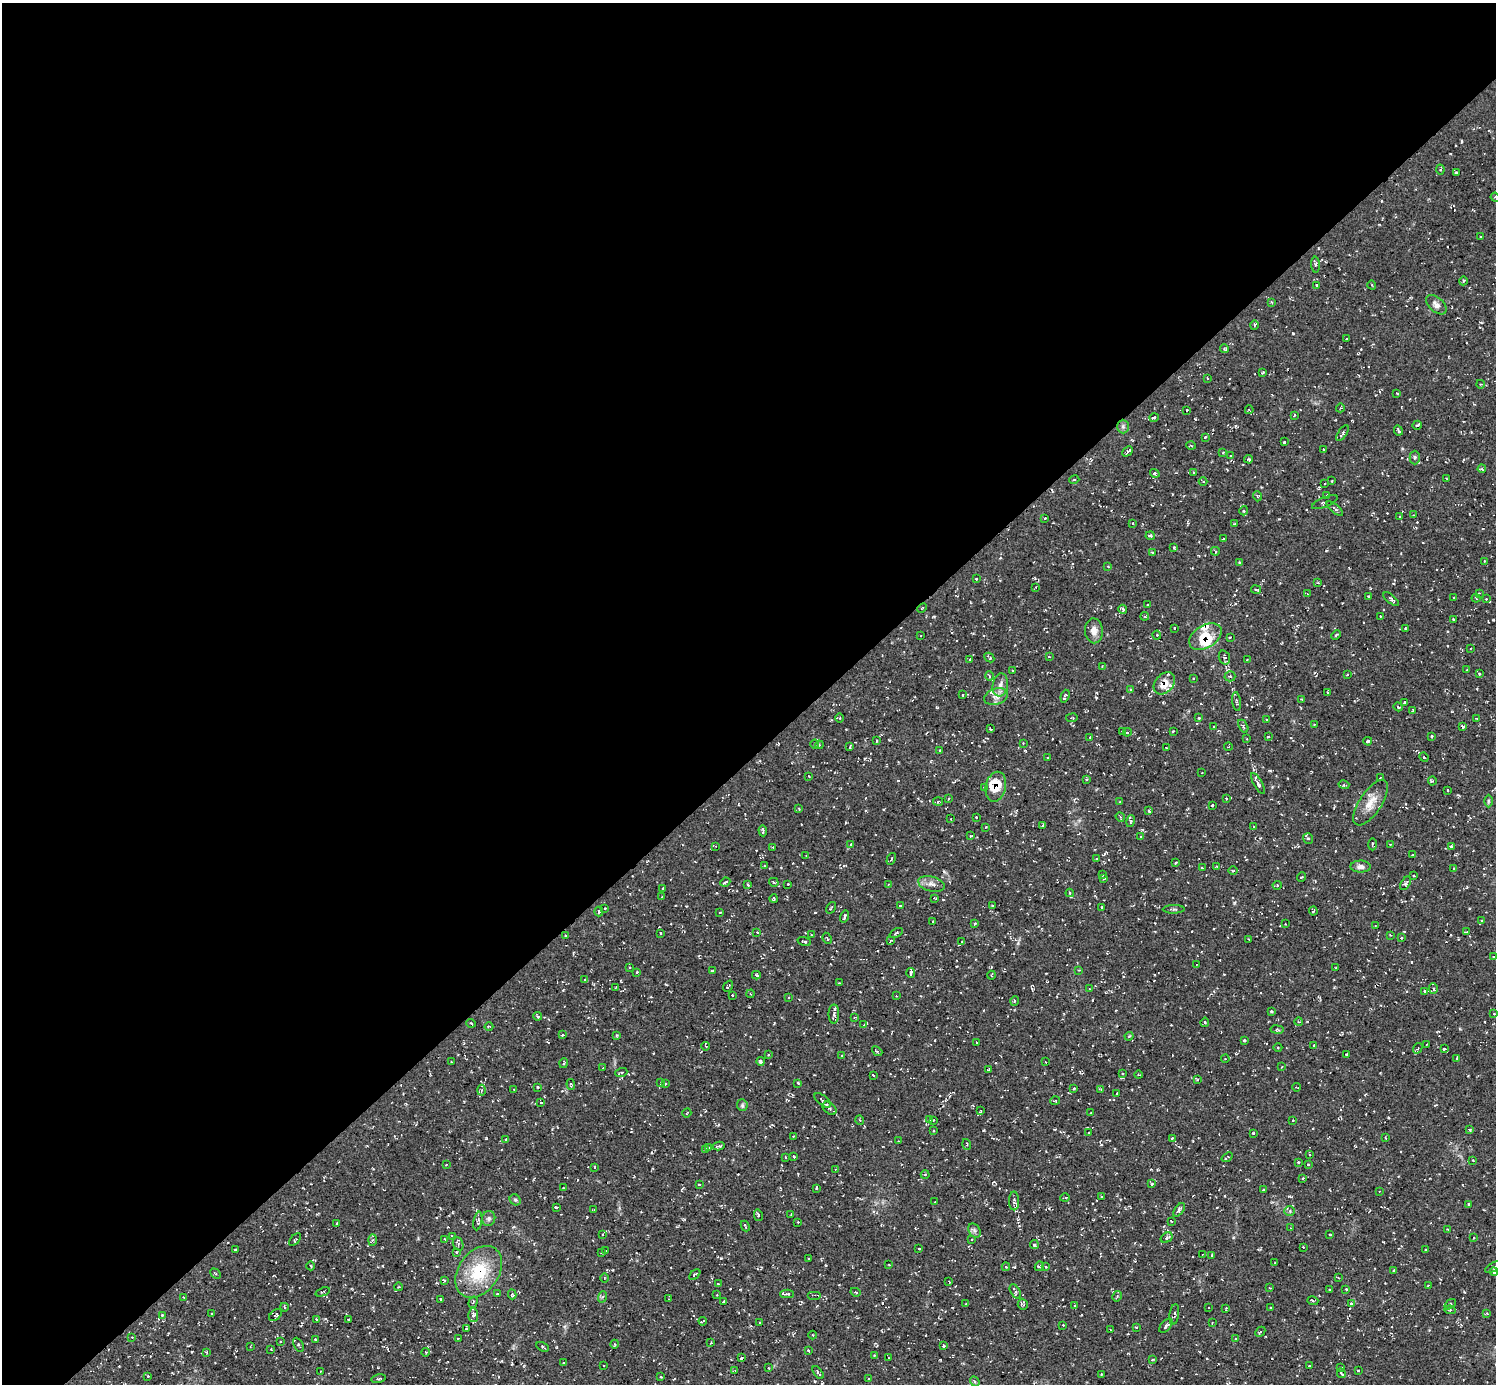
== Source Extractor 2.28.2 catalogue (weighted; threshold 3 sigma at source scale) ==
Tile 2 of 4 x 4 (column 2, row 1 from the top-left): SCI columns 1500-2993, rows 4446-5827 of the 5986 x 5985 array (HDU 1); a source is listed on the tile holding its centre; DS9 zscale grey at full resolution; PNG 1498 x 1386 px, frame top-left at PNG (2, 3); each listed source drawn as its Kron ellipse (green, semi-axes under 4 px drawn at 4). Shown black and unused: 55% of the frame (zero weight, under 3 of 5 exposures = <1% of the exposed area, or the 3 px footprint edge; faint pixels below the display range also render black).
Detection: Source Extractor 2.28.2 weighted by HDU 2 'WHT'; one run over the whole footprint, this tile lists its part. Background 0.00766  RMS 0.0069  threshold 0.0311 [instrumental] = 3 sigma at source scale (4.5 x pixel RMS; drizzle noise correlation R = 1.50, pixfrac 1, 0.05/0.05 arcsec/px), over >= 5 px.
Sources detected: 543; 42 cosmic-ray / hot-pixel residue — neither listed nor drawn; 10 inside a brighter listed object's ellipse — not listed separately; the other 491 listed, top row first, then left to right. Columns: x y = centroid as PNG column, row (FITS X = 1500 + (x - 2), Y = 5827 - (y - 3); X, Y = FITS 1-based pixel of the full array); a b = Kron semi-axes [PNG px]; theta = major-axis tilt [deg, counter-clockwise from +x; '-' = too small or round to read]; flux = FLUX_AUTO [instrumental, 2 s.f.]
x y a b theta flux
1440 169 5 4 - 1
1456 173 3 3 - 1.1
1495 197 5 3 - 0.68
1481 237 3 2 - 0.48
1316 265 8 3 -85 1.2
1463 281 4 3 - 0.66
1316 285 3 3 - 0.59
1372 285 4 3 - 0.56
1272 302 3 2 - 0.63
1436 305 12 7 -42 3.3
1254 325 5 3 - 0.74
1346 339 2 2 - 0.48
1224 349 4 3 - 0.93
1263 372 3 3 - 0.87
1208 378 3 2 - 0.88
1480 384 4 3 - 0.54
1397 393 3 2 - 0.95
1340 408 4 3 - 0.87
1187 410 3 2 - 0.51
1249 410 4 3 - 0.72
1294 415 3 3 - 0.86
1154 417 5 3 - 0.89
1417 425 5 3 - 1.5
1123 426 7 6 - 1.6
1398 430 5 2 - 1
1342 433 9 3 56 1.3
1205 437 3 3 - 0.72
1284 442 3 2 - 0.76
1191 446 5 3 - 0.71
1324 449 2 2 - 0.44
1127 451 6 4 43 1.6
1223 453 3 2 - 0.48
1230 456 3 3 - 0.53
1415 457 7 5 90 1.4
1249 459 4 3 - 0.8
1482 469 4 3 - 0.71
1194 472 3 2 - 0.58
1155 473 5 4 - 1.1
1446 478 3 2 - 0.45
1074 480 5 3 - 0.67
1332 481 3 2 - 0.88
1203 482 4 3 - 0.63
1325 483 3 2 - 0.8
1327 495 3 2 - 0.82
1257 496 5 3 - 0.69
1325 502 14 4 23 1.6
1335 509 10 4 -40 1.5
1244 511 5 4 - 0.92
1413 515 3 2 - 0.57
1399 517 3 2 - 0.63
1045 518 3 2 - 0.48
1133 523 3 2 - 0.44
1234 524 3 2 - 0.53
1150 536 4 3 - 1.2
1224 539 3 2 - 0.61
1174 547 4 3 - 0.79
1215 551 4 2 - 0.67
1152 552 4 3 - 0.58
1484 561 3 3 - 0.86
1239 562 3 2 - 0.53
1108 567 3 3 - 0.51
976 579 3 2 - 0.93
1318 583 3 3 - 0.8
1036 587 4 3 - 0.64
1256 589 5 2 - 1
1479 593 4 3 - 0.67
1307 594 4 3 - 0.67
1369 596 4 3 - 0.61
1454 598 4 2 - 0.57
1476 598 4 2 - 0.7
1391 599 9 3 -40 1.2
1486 599 3 2 - 0.45
1148 605 3 2 - 0.71
922 608 5 3 - 0.67
1123 609 4 3 - 1.2
1145 616 4 2 - 0.76
1380 616 3 2 - 0.41
1453 619 3 2 - 0.5
1174 628 3 2 - 0.48
1405 628 3 3 - 0.55
1094 631 12 9 -87 5.2
921 635 3 2 - 0.44
1157 635 4 4 - 0.73
1336 635 5 3 - 0.72
1205 637 18 11 31 16
1230 637 3 3 - 0.72
1471 648 3 2 - 0.5
1049 656 4 3 - 0.64
989 657 5 3 - 0.95
1224 658 7 5 -70 1.6
970 659 3 2 - 0.42
1248 660 4 2 - 0.59
1102 667 3 3 - 0.53
1467 670 3 2 - 0.46
1012 671 3 2 - 0.52
1479 674 3 3 - 0.9
1347 675 2 2 - 0.65
989 676 5 3 - 0.63
1230 676 5 5 - 1.2
1193 678 3 2 - 0.49
1164 683 12 9 47 9.8
1000 685 11 7 80 3.8
1130 690 4 3 - 0.8
1328 692 3 2 - 0.57
963 695 3 2 - 0.58
1065 696 6 3 72 1.1
996 697 12 8 17 4.3
1302 699 3 2 - 0.75
1237 701 9 3 -82 1.2
1405 702 3 2 - 0.77
1398 707 4 3 - 0.8
1413 710 3 3 - 0.7
840 718 4 3 - 0.67
1072 718 6 3 8 0.69
1199 718 3 3 - 0.89
1266 719 3 2 - 0.52
1477 719 3 3 - 0.67
1314 724 2 2 - 0.52
1214 726 3 2 - 0.76
1243 726 7 4 -61 1.2
1463 726 4 3 - 1.4
990 729 3 2 - 0.7
1123 731 3 2 - 0.71
1173 731 3 2 - 0.71
1127 732 4 3 - 1.2
1432 736 3 3 - 0.93
1090 737 3 2 - 0.41
1268 737 3 2 - 0.53
1247 739 3 2 - 0.48
876 741 3 2 - 0.59
1368 741 4 3 - 1.1
1023 743 3 2 - 0.4
814 744 4 3 - 0.62
819 745 4 4 - 0.73
850 747 4 2 - 0.77
1228 747 4 2 - 0.42
1166 748 3 2 - 0.54
940 751 3 2 - 0.67
1047 757 2 2 - 0.59
1424 757 5 4 - 0.81
1202 773 2 2 - 0.47
809 776 3 2 - 0.48
1380 778 3 2 - 0.5
1087 779 3 3 - 0.71
1432 781 4 4 - 0.82
1258 783 12 4 -62 2.6
1344 785 5 3 - 0.78
984 787 3 2 - 0.5
996 787 15 10 77 12
1447 790 3 2 - 0.55
1226 798 3 3 - 0.74
948 799 4 3 - 0.64
938 801 5 3 - 0.71
1488 801 6 4 90 0.92
1120 802 2 2 - 0.52
1371 803 26 11 56 10
1212 805 3 3 - 1.1
799 809 4 3 - 0.58
1149 810 3 3 - 1.3
976 817 3 2 - 0.45
1120 817 5 4 - 0.87
951 819 3 2 - 0.6
1131 821 6 4 74 0.96
1043 825 3 2 - 0.58
986 827 3 3 - 0.55
1253 827 3 2 - 0.44
763 831 5 2 - 1.1
971 836 3 3 - 0.52
1140 837 3 2 - 0.6
1308 839 5 5 - 1.3
851 844 4 3 - 0.76
1372 844 6 3 89 0.84
1390 844 4 3 - 0.64
716 846 3 2 - 0.43
1451 846 4 3 - 0.99
773 847 2 2 - 0.55
1412 855 3 2 - 0.49
806 856 3 3 - 0.51
891 859 6 3 61 0.68
1096 859 3 3 - 0.76
1176 863 3 2 - 0.98
764 866 3 2 - 0.42
1217 866 4 3 - 0.61
1361 867 10 6 -1 3.1
1202 868 3 2 - 0.83
1453 869 4 3 - 1.4
1233 871 5 3 - 0.67
1102 875 3 2 - 0.77
1413 876 3 2 - 0.74
1301 877 5 3 - 0.58
1104 879 3 2 - 0.57
725 882 5 3 - 0.95
774 882 5 3 - 0.74
1405 883 7 4 58 1.5
788 884 2 2 - 0.49
888 884 4 3 - 0.54
931 884 13 7 -15 3.8
748 885 4 3 - 1.1
1277 885 4 4 - 0.78
663 889 3 3 - 0.98
1070 893 4 4 - 0.77
662 897 3 2 - 0.41
935 898 3 2 - 0.58
774 899 4 2 - 0.86
900 906 3 2 - 0.72
992 906 3 2 - 0.61
1102 907 3 2 - 0.62
605 908 3 2 - 0.78
831 908 6 2 56 0.67
1174 909 11 2 2 1.1
1313 911 4 3 - 0.75
599 912 5 3 - 0.84
720 912 3 2 - 0.59
845 916 6 3 74 1.3
1481 920 3 2 - 0.44
933 921 2 2 - 0.51
975 924 3 2 - 0.77
1285 924 2 2 - 0.55
1375 926 2 2 - 0.45
757 932 4 3 - 0.84
1466 932 3 2 - 0.58
660 933 3 2 - 0.49
896 933 7 3 26 1
565 935 4 2 - 0.55
811 935 3 3 - 0.58
1390 935 3 3 - 0.52
827 938 6 3 -64 0.86
1401 938 3 2 - 0.77
1248 939 3 2 - 0.45
891 940 4 3 - 0.8
804 941 7 2 -15 0.64
962 941 3 2 - 0.5
1494 957 4 3 - 0.67
1197 964 3 2 - 0.37
630 967 3 2 - 0.62
1336 968 3 2 - 0.54
1079 970 3 3 - 0.47
712 971 3 2 - 0.65
637 972 3 3 - 1.1
911 973 5 3 - 1.9
756 975 4 3 - 0.92
991 975 4 3 - 0.6
585 980 4 3 - 0.9
839 983 2 2 - 0.55
728 986 6 2 51 0.96
615 988 3 2 - 0.58
1090 989 3 2 - 0.42
1433 989 5 4 - 1.1
1424 991 3 3 - 0.62
751 994 4 3 - 0.54
732 995 3 2 - 0.68
896 996 3 2 - 0.47
788 997 3 3 - 0.58
1014 1001 5 3 - 0.65
1271 1011 3 3 - 0.88
834 1014 9 5 89 1.9
1494 1014 3 2 - 0.38
537 1016 4 2 - 1
855 1017 4 2 - 0.52
1205 1022 5 4 - 1.4
1299 1022 4 3 - 0.51
471 1023 5 3 - 0.61
864 1025 4 3 - 0.52
489 1026 4 3 - 0.54
1277 1030 6 3 -9 0.93
563 1035 4 3 - 0.7
616 1035 4 2 - 0.61
1129 1036 4 3 - 0.79
1244 1041 3 3 - 0.98
976 1042 2 2 - 0.48
1314 1045 3 2 - 0.43
1427 1045 3 2 - 0.75
706 1046 4 2 - 0.39
1278 1047 4 3 - 0.74
1418 1048 5 3 - 0.9
1444 1049 4 3 - 1.3
877 1051 6 3 -42 0.89
1347 1054 3 2 - 0.49
769 1055 3 3 - 0.67
842 1055 4 3 - 0.58
1457 1058 4 2 - 0.52
1225 1059 4 3 - 0.46
760 1061 4 3 - 1.9
451 1062 2 2 - 0.57
1046 1062 2 2 - 0.37
564 1063 5 3 - 0.74
1282 1067 3 2 - 0.49
603 1068 3 2 - 0.4
988 1070 3 2 - 0.72
621 1073 6 3 19 0.98
1123 1074 4 3 - 0.67
873 1075 3 2 - 0.64
1138 1075 4 2 - 0.59
1198 1080 4 3 - 0.63
660 1083 2 2 - 0.46
798 1083 3 3 - 0.93
571 1084 5 3 - 0.74
665 1084 3 2 - 0.54
538 1087 3 2 - 0.51
1296 1087 4 2 - 0.56
1074 1088 4 3 - 0.65
514 1089 3 2 - 0.53
481 1090 5 3 - 1
1101 1090 4 2 - 0.59
1117 1093 3 3 - 0.65
823 1100 10 5 -39 1.9
1055 1101 5 2 - 0.55
541 1103 4 2 - 0.67
742 1105 6 5 - 1.2
830 1108 8 5 -41 2
980 1111 4 2 - 0.45
687 1113 5 2 - 0.64
1091 1113 3 2 - 0.45
860 1120 4 3 - 0.55
930 1120 4 2 - 0.45
933 1120 2 2 - 0.48
1293 1120 2 2 - 0.54
1469 1129 4 3 - 0.85
934 1131 2 2 - 0.51
1089 1133 3 2 - 0.61
1253 1133 3 2 - 0.67
793 1136 2 2 - 0.49
1385 1138 3 2 - 0.69
506 1139 3 3 - 0.57
1172 1139 3 3 - 0.62
898 1141 2 2 - 0.39
967 1144 5 3 - 0.71
719 1146 6 3 13 1.4
708 1147 4 3 - 0.7
706 1150 3 3 - 1
1309 1154 3 2 - 0.59
785 1157 3 2 - 0.43
793 1157 3 3 - 1.2
1227 1157 6 2 37 0.89
1473 1160 4 3 - 0.55
1298 1162 3 3 - 0.66
446 1164 4 2 - 0.52
1308 1164 3 3 - 0.8
595 1167 3 2 - 0.43
835 1169 3 2 - 0.48
925 1174 4 3 - 0.51
1303 1178 4 2 - 0.5
699 1184 4 3 - 0.61
1152 1184 4 3 - 0.7
563 1188 2 2 - 0.48
816 1188 4 2 - 0.59
1263 1190 3 3 - 0.66
1379 1191 3 2 - 0.45
1101 1196 3 2 - 0.68
1065 1198 5 2 - 0.71
515 1200 6 5 - 1.1
1014 1201 9 5 -90 1.7
935 1202 2 2 - 0.43
1469 1204 3 3 - 1.1
556 1207 3 3 - 0.98
594 1210 3 2 - 0.76
1179 1210 8 4 53 1.8
1290 1211 5 5 - 1.2
791 1214 3 2 - 0.53
758 1215 6 3 -77 0.99
489 1218 7 6 - 1.8
478 1221 9 4 80 1.3
1171 1221 3 2 - 0.52
798 1222 2 2 - 0.45
337 1223 3 2 - 0.57
745 1226 5 2 - 1
1290 1228 4 2 - 0.47
1447 1229 3 2 - 0.44
974 1231 8 5 -57 1.7
603 1235 4 3 - 0.72
1330 1235 3 2 - 0.46
452 1236 4 3 - 0.71
1167 1238 6 4 32 1.6
1473 1238 3 2 - 0.84
445 1239 4 3 - 0.75
972 1239 3 2 - 0.63
295 1240 7 2 48 0.68
372 1240 6 4 88 0.88
458 1244 7 5 -70 1.5
1034 1244 4 4 - 1.3
1303 1247 2 2 - 0.41
919 1248 3 2 - 0.5
236 1249 3 2 - 0.84
1425 1250 2 2 - 0.66
606 1251 3 2 - 0.8
456 1252 3 3 - 0.7
602 1253 3 2 - 0.5
1202 1255 3 3 - 0.79
1212 1255 3 2 - 0.63
809 1258 3 2 - 0.81
1275 1262 3 2 - 0.45
889 1265 3 2 - 0.44
311 1266 4 2 - 0.5
1039 1266 5 4 - 1.1
1006 1267 4 4 - 0.86
1046 1267 3 2 - 0.53
1494 1267 9 4 28 1.5
1394 1270 4 3 - 1.6
479 1272 28 20 54 30
1494 1272 4 3 - 1.3
216 1274 6 3 -45 0.68
695 1275 6 3 45 1.3
604 1278 5 3 - 0.6
1338 1278 3 2 - 0.65
444 1281 3 2 - 1.1
949 1281 2 2 - 0.54
718 1284 3 2 - 0.52
1429 1285 4 2 - 0.95
398 1287 4 3 - 0.5
1270 1288 4 3 - 0.5
1329 1289 3 2 - 0.87
1346 1289 3 3 - 0.83
1015 1291 8 4 -60 2.5
323 1292 7 3 22 0.79
855 1292 5 3 - 0.62
497 1294 3 3 - 0.59
512 1294 5 3 - 0.95
787 1294 7 4 1 1.6
717 1295 3 3 - 0.44
814 1295 7 2 0 0.57
1117 1296 5 3 - 0.8
183 1297 2 2 - 0.37
602 1297 6 3 69 0.84
441 1299 3 2 - 0.83
669 1299 3 2 - 0.45
723 1301 3 3 - 0.83
1313 1301 5 4 - 0.91
473 1302 6 3 73 0.96
966 1303 3 2 - 0.62
1351 1303 4 3 - 0.91
1023 1304 5 5 - 1.3
1450 1304 6 4 37 1.1
1075 1305 4 3 - 0.75
284 1307 4 3 - 0.66
1209 1307 2 2 - 0.53
1271 1307 3 2 - 0.63
1226 1308 3 2 - 0.56
1450 1310 5 3 - 1.1
211 1313 2 2 - 0.54
1487 1313 3 3 - 0.68
1174 1314 10 4 81 2.1
162 1315 4 4 - 0.89
276 1315 7 4 38 1.1
473 1315 6 5 - 2
316 1319 2 2 - 0.7
349 1319 3 2 - 0.96
703 1321 4 2 - 0.79
760 1323 3 2 - 0.46
1212 1323 3 3 - 0.53
1063 1325 2 2 - 0.55
1166 1326 8 5 49 2.3
1136 1327 3 3 - 0.56
466 1329 4 3 - 0.86
1110 1330 3 2 - 0.54
1260 1332 6 3 45 0.67
813 1335 4 3 - 0.5
132 1337 3 3 - 0.48
458 1338 3 2 - 0.85
315 1339 2 2 - 0.57
1236 1339 3 3 - 0.87
280 1342 2 2 - 0.64
711 1343 3 3 - 0.84
615 1344 4 3 - 0.64
298 1345 8 4 -63 1.5
251 1346 3 2 - 0.55
944 1346 3 3 - 1.2
543 1347 7 3 -27 0.83
271 1349 2 2 - 0.43
808 1351 4 2 - 1.2
206 1352 3 3 - 0.57
426 1352 4 3 - 0.58
874 1355 3 2 - 0.62
741 1358 3 2 - 0.97
889 1358 2 2 - 0.48
1152 1360 3 2 - 0.49
564 1363 4 2 - 0.66
604 1365 3 2 - 0.47
1309 1366 3 2 - 0.54
1341 1367 3 2 - 0.43
768 1368 3 2 - 0.65
735 1370 4 3 - 0.55
320 1371 2 2 - 0.41
1358 1371 3 2 - 0.55
818 1372 7 3 -53 1.1
1341 1373 5 3 - 1.3
1101 1375 3 3 - 0.64
148 1376 3 2 - 0.57
661 1377 2 2 - 0.61
868 1378 3 2 - 0.5
378 1379 7 4 13 1.1
975 1382 5 4 - 1.1
Overlapping masked pixels (flux is a lower limit): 3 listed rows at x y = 1205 637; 1164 683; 996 787
Isophote crosses this tile's border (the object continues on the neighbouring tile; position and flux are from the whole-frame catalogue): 2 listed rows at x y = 1495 197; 1494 1267
Unlisted compact peaks at least as high as the median listed source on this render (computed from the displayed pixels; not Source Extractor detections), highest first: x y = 1293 333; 1018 943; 1195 419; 984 1130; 1462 141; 1279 519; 1289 1196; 1233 1237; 1402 449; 934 617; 587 1217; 1234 902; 1101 1144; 1411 962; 1236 426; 1004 1310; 501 1361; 815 912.